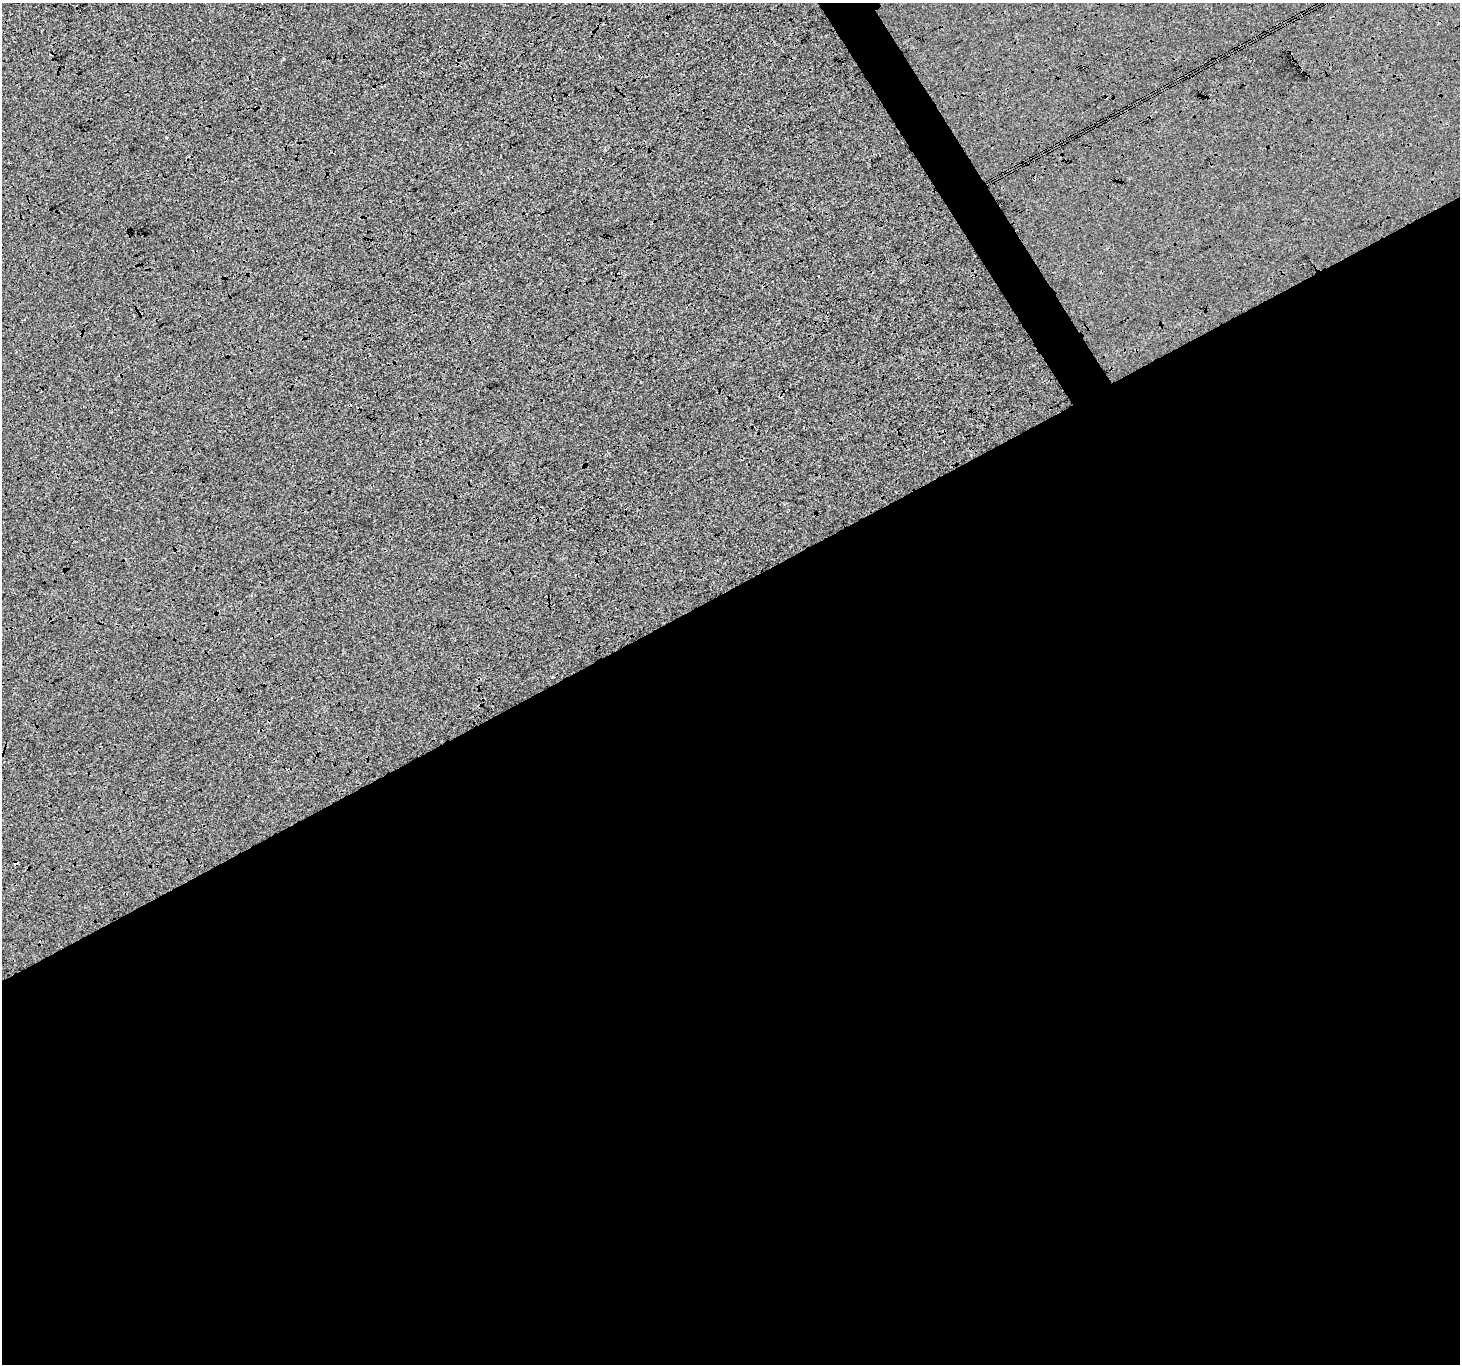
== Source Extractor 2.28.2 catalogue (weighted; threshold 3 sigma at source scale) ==
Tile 15 of 4 x 4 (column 3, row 4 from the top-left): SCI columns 2921-4378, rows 173-1534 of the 5837 x 5734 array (HDU 1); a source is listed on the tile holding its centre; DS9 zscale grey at full resolution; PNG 1462 x 1366 px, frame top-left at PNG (2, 3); no overlay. Shown black and unused: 58% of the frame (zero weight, under 3 of 4 exposures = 2% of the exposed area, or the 3 px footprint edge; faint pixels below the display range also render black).
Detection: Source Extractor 2.28.2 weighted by HDU 2 'WHT'; one run over the whole footprint, this tile lists its part. Background -7.37e-04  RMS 0.0064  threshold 0.0286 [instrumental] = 3 sigma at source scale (4.5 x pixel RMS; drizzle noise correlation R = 1.50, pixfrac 1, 0.0396/0.0396 arcsec/px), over >= 5 px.
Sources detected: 4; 1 cosmic-ray / hot-pixel residue — not listed; the other 3 listed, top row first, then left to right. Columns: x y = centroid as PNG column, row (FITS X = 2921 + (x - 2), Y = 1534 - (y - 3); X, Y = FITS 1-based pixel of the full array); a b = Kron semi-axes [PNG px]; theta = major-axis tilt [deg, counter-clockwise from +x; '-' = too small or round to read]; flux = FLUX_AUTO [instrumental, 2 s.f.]
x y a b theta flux
166 138 3 3 - 0.92
605 149 4 3 - 0.73
552 677 3 2 - 0.65